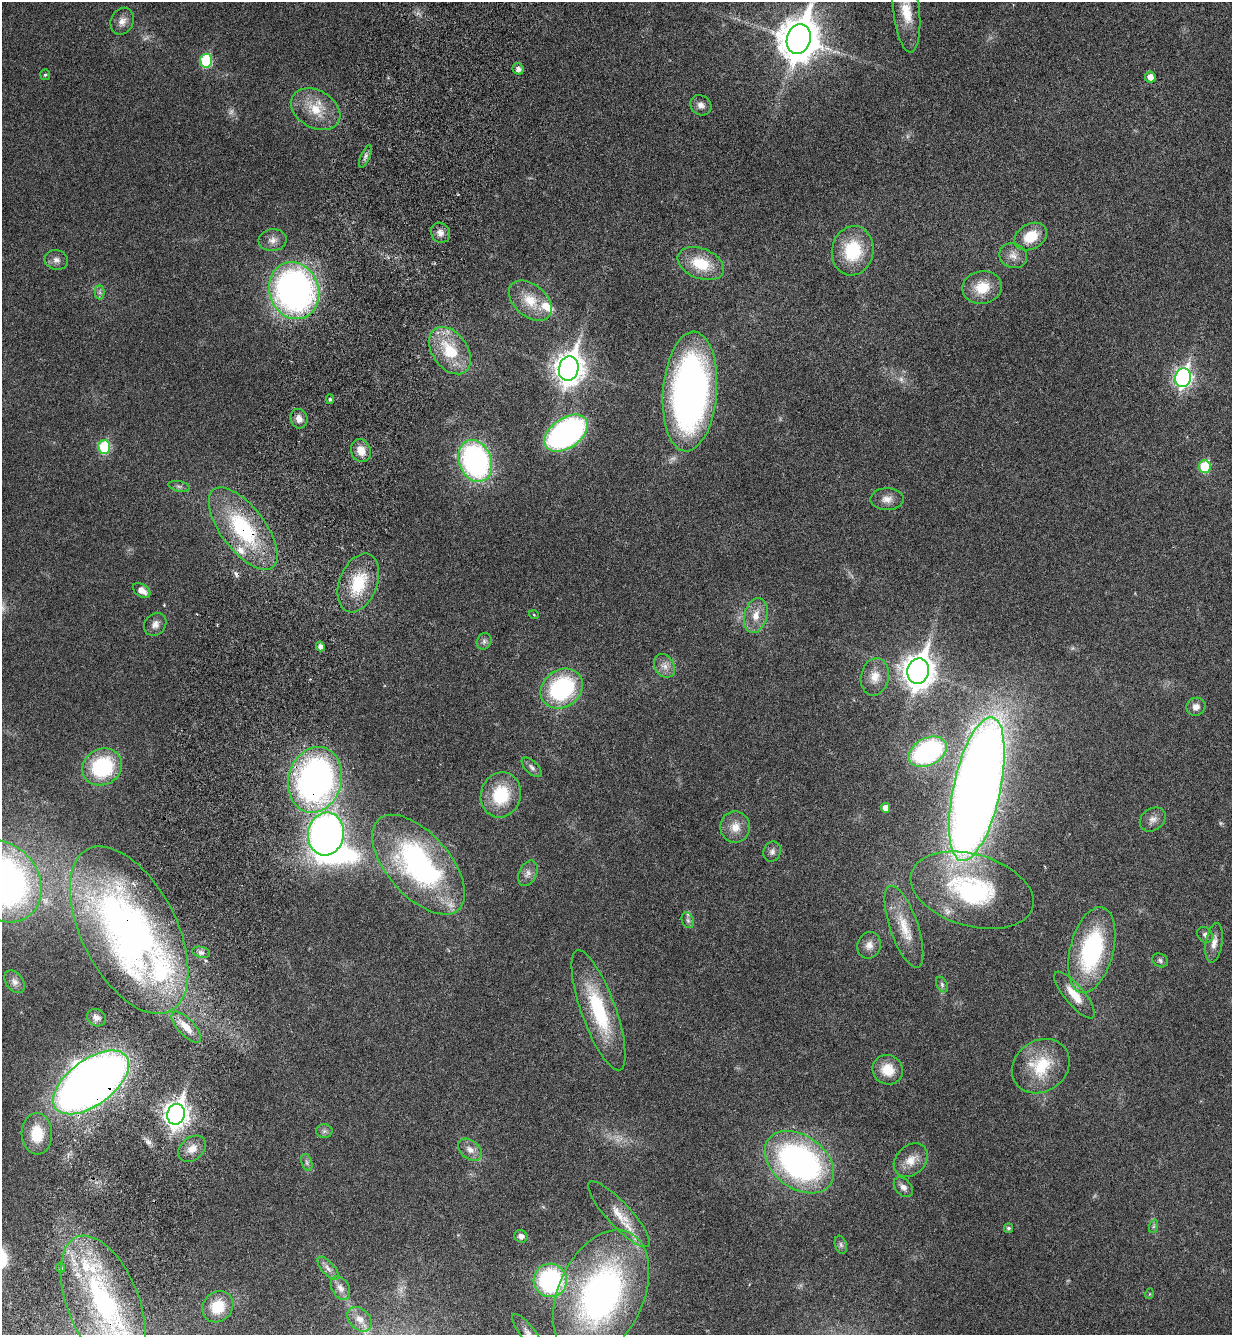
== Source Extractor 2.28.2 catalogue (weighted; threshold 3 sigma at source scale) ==
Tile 7 of 4 x 4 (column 3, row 2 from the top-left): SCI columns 2681-3910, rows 2742-4074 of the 5486 x 5479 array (HDU 1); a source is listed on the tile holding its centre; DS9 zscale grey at full resolution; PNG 1234 x 1337 px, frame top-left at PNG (2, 2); each listed source drawn as its Kron ellipse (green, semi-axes under 4 px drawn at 4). Shown black and unused: <1% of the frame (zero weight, under 3 of 6 exposures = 5% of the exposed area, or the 3 px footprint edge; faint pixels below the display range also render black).
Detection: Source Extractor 2.28.2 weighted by HDU 2 'WHT'; one run over the whole footprint, this tile lists its part. Background 0.0331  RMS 0.0029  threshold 0.012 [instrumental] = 3 sigma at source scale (4.09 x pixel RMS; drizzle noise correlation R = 1.36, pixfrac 0.8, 0.05/0.05 arcsec/px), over >= 5 px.
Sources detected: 116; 4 too faint to see at this stretch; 1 inside a brighter object's white glare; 1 cosmic-ray / hot-pixel residue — neither listed nor drawn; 6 inside a brighter listed object's ellipse — not listed separately; the other 104 listed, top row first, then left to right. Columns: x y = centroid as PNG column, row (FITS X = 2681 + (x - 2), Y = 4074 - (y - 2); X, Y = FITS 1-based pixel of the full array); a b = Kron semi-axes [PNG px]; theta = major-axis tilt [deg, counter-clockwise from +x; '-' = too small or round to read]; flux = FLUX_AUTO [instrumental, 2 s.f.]
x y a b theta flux
906 10 43 13 -84 7.5
122 21 14 11 65 2
799 39 15 12 73 820
206 61 7 6 - 18
518 69 6 5 - 1.2
45 75 5 4 - 0.39
1150 77 6 5 - 2
701 105 11 9 -37 1.4
316 109 26 18 -30 7.5
366 156 12 4 67 0.86
440 233 10 9 - 1.7
1031 237 17 12 30 6.6
273 240 14 11 4 1.9
853 251 25 20 80 13
1013 256 14 12 -22 2.3
56 260 12 9 -13 1.4
701 264 24 15 -21 8.9
982 287 20 16 10 6.3
294 291 29 24 -69 100
100 292 7 5 -89 0.68
530 301 25 16 -41 5.9
450 351 26 17 -54 11
569 369 12 9 76 340
1183 378 9 8 - 86
690 392 60 27 85 130
330 399 5 4 - 0.48
299 419 10 8 -73 1.8
566 433 24 15 35 71
104 447 7 6 - 16
361 451 12 9 -69 3.2
475 461 21 16 -69 62
1205 466 6 6 - 11
179 486 11 5 -11 0.76
887 499 17 11 1 2.2
243 529 49 22 -53 26
358 583 31 19 69 11
142 590 10 6 -35 2.4
534 615 5 3 - 0.18
756 615 18 11 74 3.5
155 624 12 10 47 1.6
484 641 8 7 - 0.87
320 646 5 4 - 1.3
664 666 12 9 -56 1.9
918 671 13 10 76 400
875 677 19 14 79 3.6
562 689 22 18 37 30
1196 707 9 9 - 1.6
928 752 20 13 27 47
102 767 20 18 30 22
532 767 12 6 -45 1
315 780 33 26 74 96
977 789 73 23 78 520
501 795 23 20 73 12
885 808 5 4 - 2.1
1153 819 14 11 37 1.7
735 827 15 15 - 3.4
326 834 21 18 81 110
772 852 10 8 70 1.2
419 865 60 31 -49 57
528 873 13 8 63 1.6
2 881 44 36 -50 140
972 890 63 36 -16 36
688 920 8 6 -68 0.76
904 927 43 14 -71 7.9
129 930 91 47 -63 140
1205 935 8 7 - 0.84
1214 943 20 8 80 2.2
869 945 13 11 70 2.1
1092 950 44 21 75 34
201 952 9 5 -13 0.79
1160 960 8 6 -30 0.64
15 982 13 8 -52 1.4
942 984 8 5 -65 0.65
1074 995 29 10 -50 4.8
598 1010 63 17 -70 21
96 1018 10 8 -28 1.4
186 1027 20 8 -48 3.3
1041 1066 30 25 35 12
888 1070 15 14 - 5.3
91 1082 44 23 36 290
176 1114 10 8 76 210
324 1131 8 6 1 0.81
37 1134 21 15 -88 8.2
192 1149 15 11 41 2.7
470 1150 13 9 -38 2.1
911 1160 19 14 45 3.7
307 1162 9 5 -71 0.73
799 1162 38 26 -36 81
903 1187 11 8 -47 1.4
619 1214 43 12 -47 6
1154 1226 7 4 70 0.48
1009 1228 5 4 - 0.61
521 1236 7 6 - 1.2
841 1245 9 6 -72 0.68
60 1268 5 4 - 0.54
328 1268 14 6 -48 1.5
550 1280 17 16 - 38
340 1288 13 8 -61 2
601 1294 68 42 66 93
1149 1294 5 3 - 0.26
103 1303 71 36 -68 53
218 1307 16 14 46 7
360 1319 14 10 -44 2.4
528 1333 23 7 -53 2.2
Overlapping masked pixels (flux is a lower limit): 5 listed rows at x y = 243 529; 315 780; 129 930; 91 1082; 103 1303
Isophote crosses this tile's border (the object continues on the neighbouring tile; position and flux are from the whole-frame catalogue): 4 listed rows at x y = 906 10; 799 39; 2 881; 528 1333